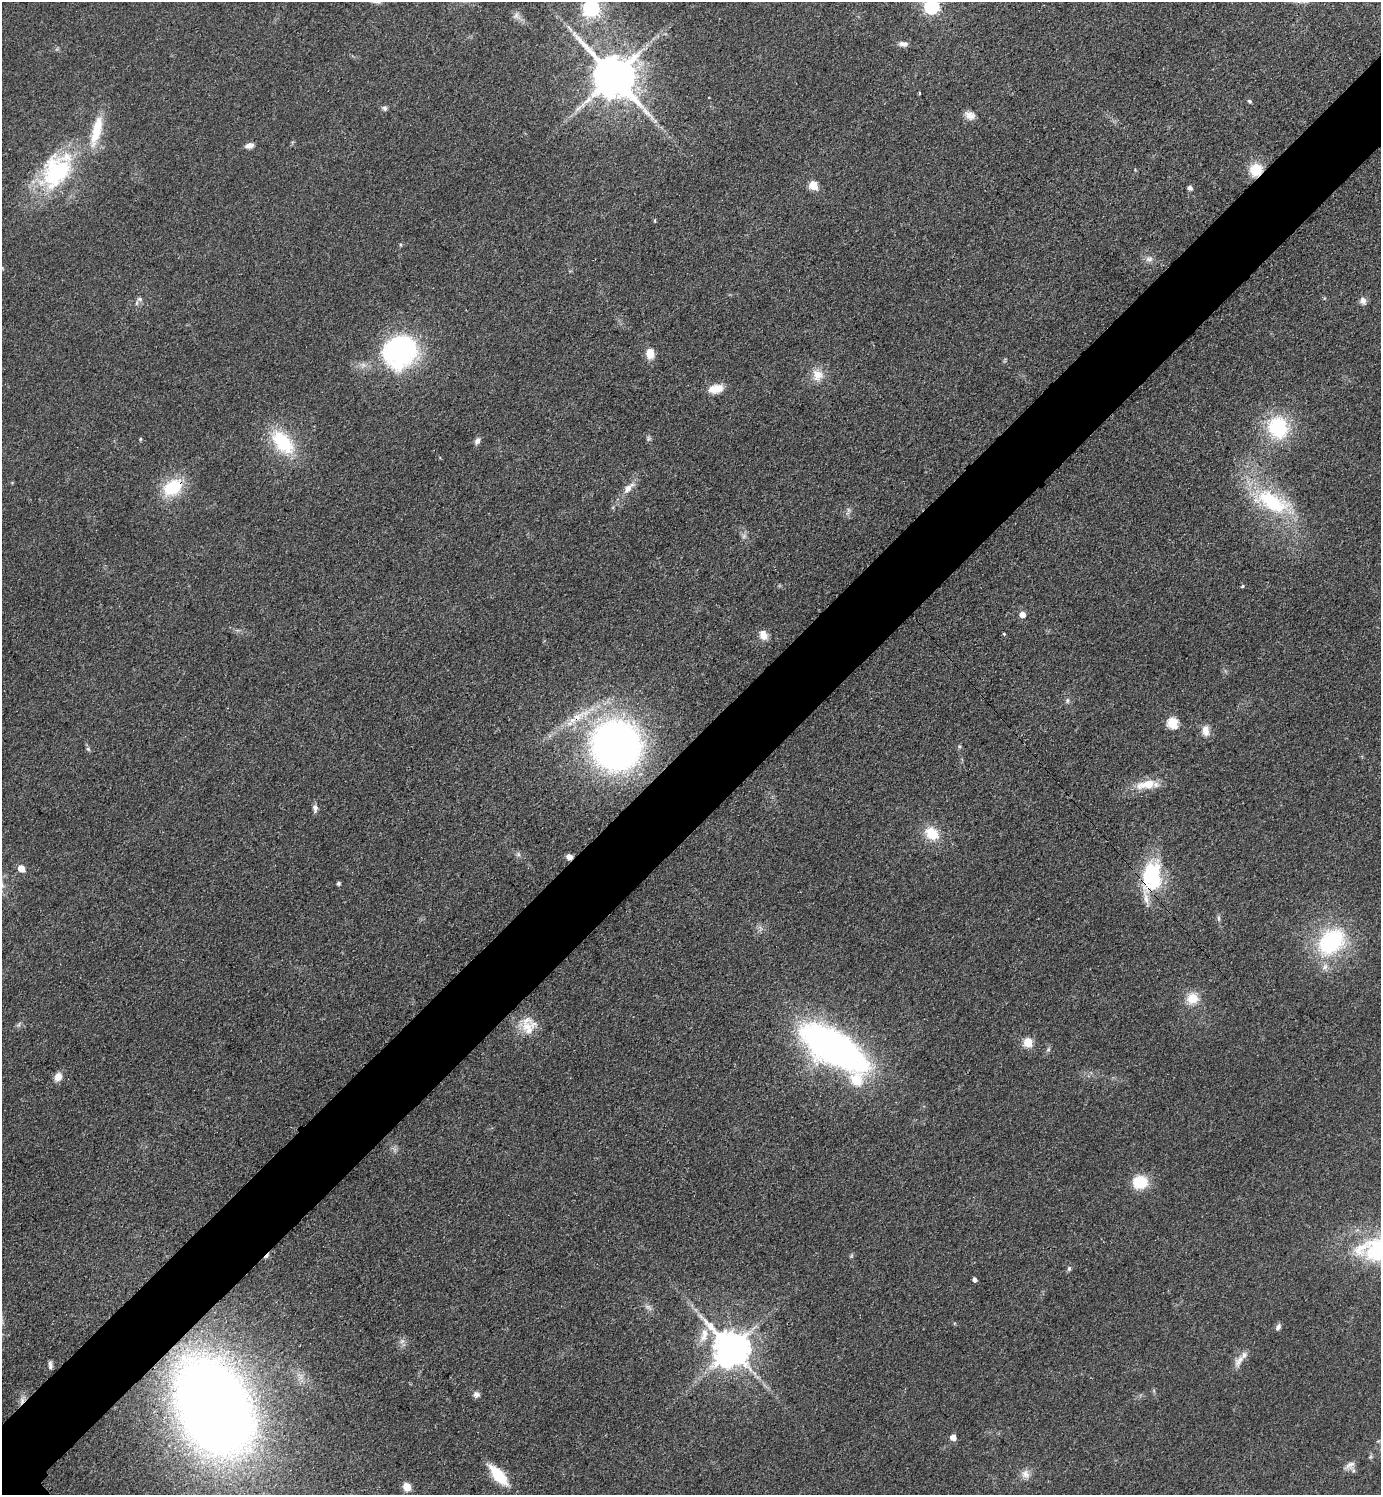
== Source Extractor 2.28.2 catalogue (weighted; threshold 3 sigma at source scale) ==
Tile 10 of 4 x 4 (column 2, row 3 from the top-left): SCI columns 1551-2929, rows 1509-3001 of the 6001 x 6002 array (HDU 1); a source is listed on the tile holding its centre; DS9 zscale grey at full resolution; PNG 1383 x 1497 px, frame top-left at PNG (2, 2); no overlay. Shown black and unused: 6% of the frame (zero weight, under 3 of 4 exposures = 2% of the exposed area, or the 3 px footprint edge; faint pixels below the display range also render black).
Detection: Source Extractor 2.28.2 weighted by HDU 2 'WHT'; one run over the whole footprint, this tile lists its part. Background 0.0578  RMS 0.0057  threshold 0.0257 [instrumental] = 3 sigma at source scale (4.5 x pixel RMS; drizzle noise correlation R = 1.50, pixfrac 1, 0.05/0.05 arcsec/px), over >= 5 px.
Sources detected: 81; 2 too faint to see at this stretch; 2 cosmic-ray / hot-pixel residue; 1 long thin detection or spike segment (spike, bleed or trail) — not listed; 1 inside a brighter listed object's ellipse — not listed separately; the other 75 listed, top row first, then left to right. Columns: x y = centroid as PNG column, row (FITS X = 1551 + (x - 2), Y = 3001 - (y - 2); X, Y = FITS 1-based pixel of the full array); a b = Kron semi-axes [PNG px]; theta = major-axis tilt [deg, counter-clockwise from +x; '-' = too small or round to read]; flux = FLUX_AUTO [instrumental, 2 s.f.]
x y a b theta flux
931 7 6 6 - 120
591 8 7 6 - 200
516 16 9 6 75 2.3
903 44 11 6 -4 2.9
613 76 13 11 -49 2500
1249 101 6 4 -18 0.94
385 108 7 6 - 1.4
970 115 13 10 -29 4.1
96 131 43 12 76 18
249 146 11 6 12 2.8
1256 170 14 13 - 13
56 171 55 34 56 65
813 185 5 5 - 25
1190 188 5 4 - 2.2
655 220 5 3 - 0.58
1149 259 11 6 7 2.5
2 268 5 4 - 0.79
139 299 8 6 19 1.6
1363 301 9 8 - 2.8
401 351 36 32 35 100
650 353 11 8 -89 7.5
817 375 16 14 -66 7.8
716 389 17 9 13 8.7
1278 427 24 22 -73 40
140 439 4 4 - 0.63
648 439 8 4 90 1.1
477 441 9 6 63 2.3
283 442 36 20 -50 31
173 487 26 18 35 23
628 488 17 7 47 5.3
1272 501 47 23 -27 50
1242 586 5 4 - 0.76
1022 614 5 5 - 6.5
1004 634 4 3 - 0.6
763 635 12 9 -64 5
1067 700 8 4 82 1.1
1173 723 6 5 - 45
1206 731 14 9 -87 4.9
616 745 37 36 - 350
959 746 5 3 - 0.67
88 749 6 5 - 1.1
1146 784 29 12 10 11
315 808 12 6 -85 2.1
932 833 21 16 -38 12
518 854 7 4 -71 1.1
21 868 5 5 - 9.6
1152 877 41 21 80 44
338 883 4 4 - 1.5
1219 918 8 4 -81 1.2
1331 942 39 29 44 57
1192 998 16 15 - 9.2
528 1028 25 14 -62 11
1028 1042 5 5 - 25
834 1048 51 21 -32 340
1048 1050 6 4 19 0.86
58 1077 10 8 69 4.3
856 1080 6 6 - 30
1140 1182 15 14 - 17
1069 1268 6 4 89 1.3
974 1279 4 4 - 2.1
1278 1327 8 6 54 1.8
704 1335 23 9 74 8
402 1341 7 4 19 1.3
731 1349 11 10 - 1500
1239 1361 21 9 57 5.3
50 1365 9 4 -84 1.8
476 1395 8 7 - 2.2
22 1400 10 6 81 2.9
214 1408 72 48 -62 950
953 1437 5 4 - 5.8
1349 1465 17 7 32 3.1
1353 1470 7 4 -72 1.1
1025 1474 13 11 -64 4.2
498 1475 26 10 -48 19
407 1487 5 5 - 17
Overlapping masked pixels (flux is a lower limit): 5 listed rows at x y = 1256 170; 173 487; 616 745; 1152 877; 22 1400
Isophote crosses this tile's border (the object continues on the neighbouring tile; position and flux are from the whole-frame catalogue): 4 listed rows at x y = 931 7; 591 8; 2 268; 214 1408